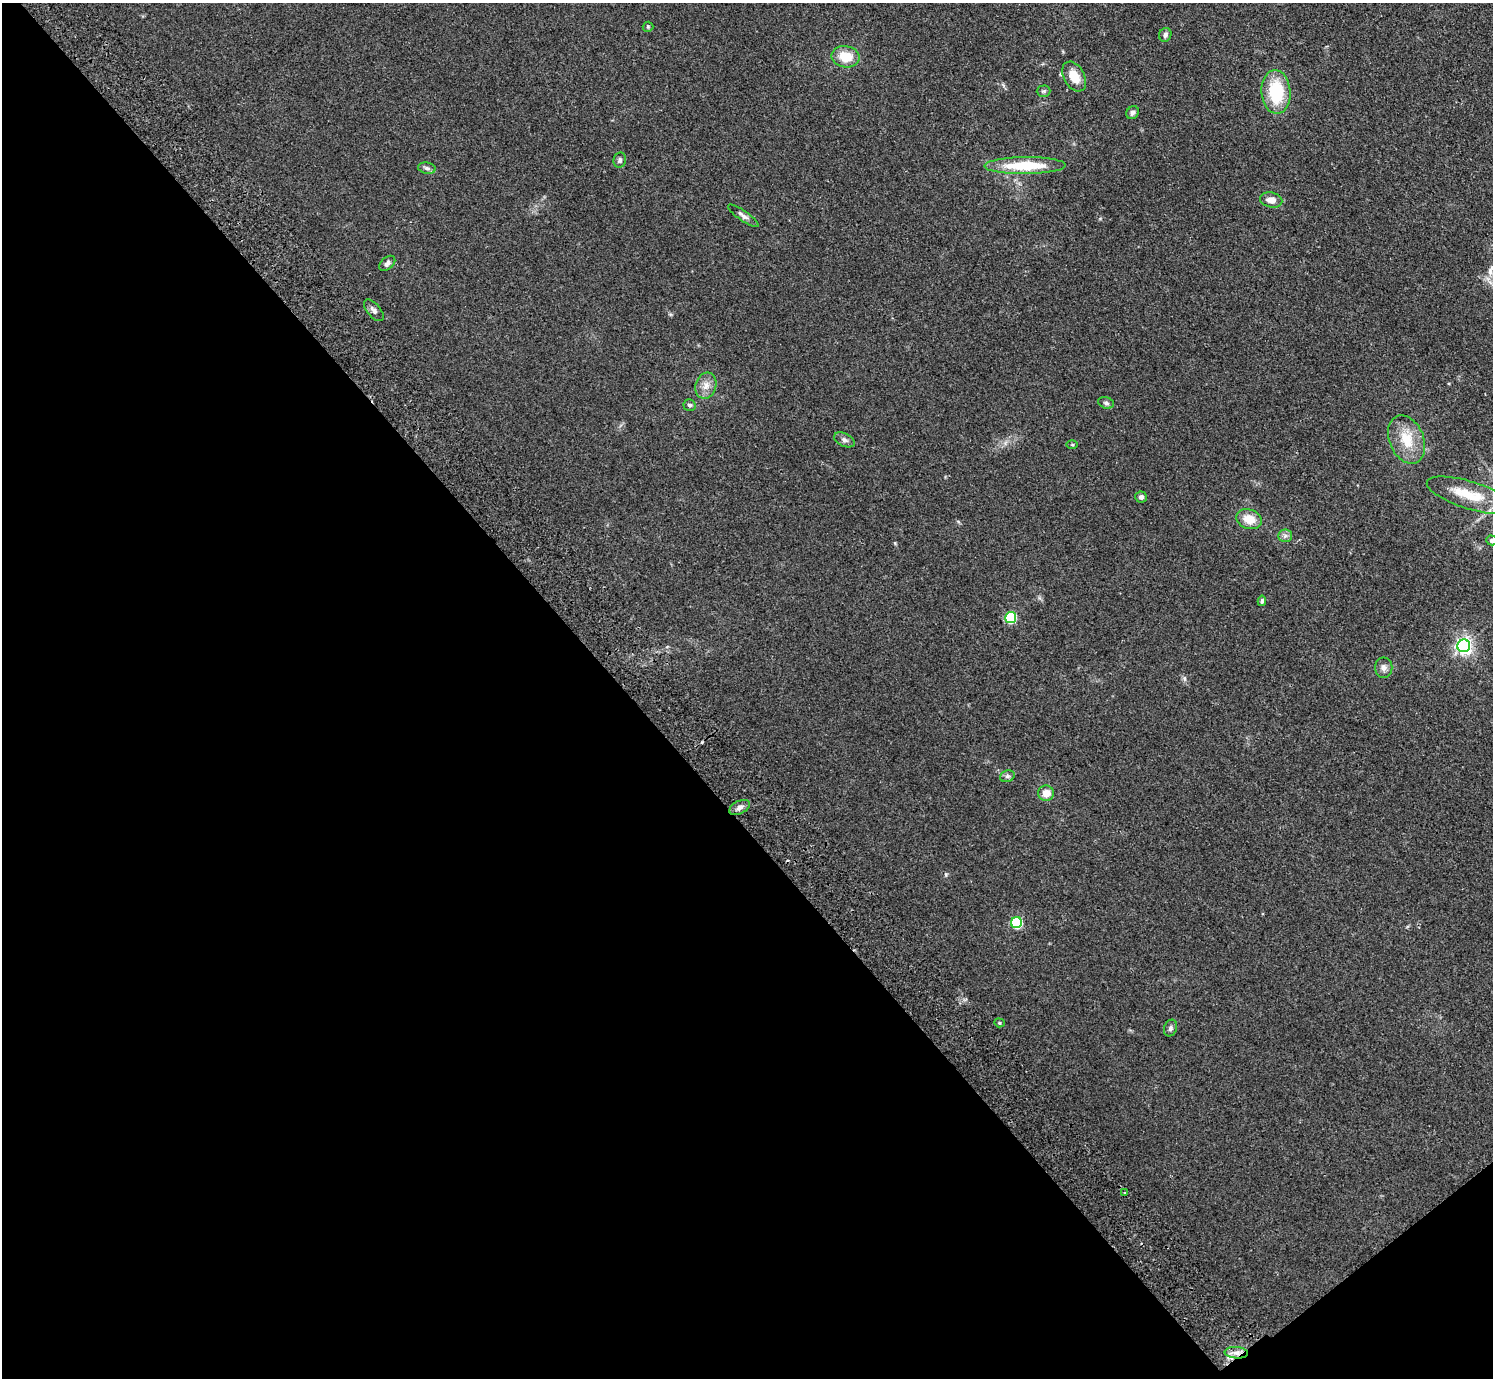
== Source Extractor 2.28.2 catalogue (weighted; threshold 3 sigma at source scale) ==
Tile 14 of 4 x 4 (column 2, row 4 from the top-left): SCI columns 1538-3028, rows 200-1575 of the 6057 x 6041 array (HDU 1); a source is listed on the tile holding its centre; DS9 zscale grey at full resolution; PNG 1495 x 1380 px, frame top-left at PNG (2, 3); each listed source drawn as its Kron ellipse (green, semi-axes under 4 px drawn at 4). Shown black and unused: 43% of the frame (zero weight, under 2 of 3 exposures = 3% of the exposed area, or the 3 px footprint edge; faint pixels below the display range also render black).
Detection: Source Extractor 2.28.2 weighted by HDU 2 'WHT'; one run over the whole footprint, this tile lists its part. Background 0.19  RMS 0.011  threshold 0.05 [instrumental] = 3 sigma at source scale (4.5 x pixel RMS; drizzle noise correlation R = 1.50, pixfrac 1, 0.05/0.05 arcsec/px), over >= 5 px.
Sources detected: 39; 2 cosmic-ray / hot-pixel residue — neither listed nor drawn; the other 37 listed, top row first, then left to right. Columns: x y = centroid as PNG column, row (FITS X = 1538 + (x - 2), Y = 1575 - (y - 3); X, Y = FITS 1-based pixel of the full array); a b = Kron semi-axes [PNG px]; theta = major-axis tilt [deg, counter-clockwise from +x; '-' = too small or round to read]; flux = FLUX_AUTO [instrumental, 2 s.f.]
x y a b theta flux
648 27 5 5 - 1.3
1165 35 7 6 - 3
846 57 14 10 -10 21
1074 77 16 10 -60 18
1043 91 7 5 1 2
1276 92 22 14 -86 54
1133 113 7 6 - 2.9
620 160 7 6 - 2.7
1025 166 41 8 1 48
427 168 9 5 -9 3.1
1271 200 11 7 -12 8.8
743 216 18 5 -35 4.4
387 263 9 6 40 3.9
374 310 13 6 -50 4.3
706 386 13 10 72 9.3
1106 403 8 5 -19 2.8
689 405 6 6 - 2.3
844 440 11 6 -25 3.8
1407 440 25 17 -67 29
1072 445 6 4 0 1.2
1471 495 46 13 -17 35
1141 497 6 5 - 3.4
1249 519 13 9 -18 16
1285 536 7 6 - 3
1492 540 5 5 - 2.3
1262 601 5 3 - 1.8
1011 618 5 5 - 79
1464 646 6 6 - 360
1384 668 10 8 -90 5.1
1007 776 7 5 20 2.5
1046 793 8 7 - 11
740 807 11 6 25 5.2
1017 923 6 5 - 88
999 1023 5 4 - 1.3
1170 1028 8 6 69 3.2
1125 1193 3 3 - 1.3
1236 1353 12 5 -4 6.2
Overlapping masked pixels (flux is a lower limit): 1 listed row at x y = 1236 1353
Isophote crosses this tile's border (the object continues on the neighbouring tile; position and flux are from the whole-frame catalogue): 1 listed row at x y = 1492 540